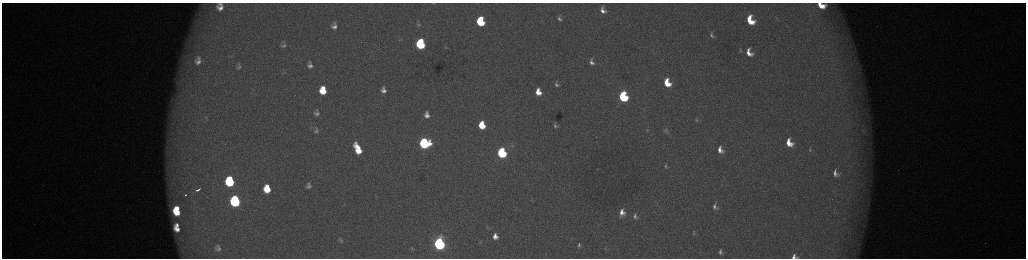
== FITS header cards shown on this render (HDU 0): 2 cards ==
NAXIS1  =                 2048 /fastest changing axis
NAXIS2  =                  512 /next to fastest changing axis

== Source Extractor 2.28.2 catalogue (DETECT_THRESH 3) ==
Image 2048 x 512 px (HDU 0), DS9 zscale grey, zoomed out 1/2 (1 PNG px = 2 x 2 image px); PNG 1028 x 260 px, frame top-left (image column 1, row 511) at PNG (2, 3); no overlay
Background 173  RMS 1.9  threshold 5.8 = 3 sigma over >= 5 px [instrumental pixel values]
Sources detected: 75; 4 cannot appear on this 1/2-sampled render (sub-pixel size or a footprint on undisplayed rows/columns) and are not listed; the other 71 listed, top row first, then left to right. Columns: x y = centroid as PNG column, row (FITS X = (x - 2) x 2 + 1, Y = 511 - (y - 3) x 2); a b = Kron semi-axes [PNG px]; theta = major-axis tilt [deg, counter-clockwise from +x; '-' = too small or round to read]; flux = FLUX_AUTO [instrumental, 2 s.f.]
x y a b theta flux
433 3 3 2 - 190
821 5 7 4 -24 6500
220 7 11 10 - 5100
603 10 8 6 -71 2900
559 18 9 6 -59 1800
750 20 9 6 -66 12000
480 22 7 6 - 23000
419 25 6 4 1 570
334 26 11 8 -90 3500
712 35 11 7 -58 1800
420 44 7 6 - 38000
187 45 4 2 - 530
283 46 9 5 13 1300
445 47 5 3 - 510
740 50 9 4 -79 830
749 53 10 7 -65 5000
197 60 17 13 88 8800
592 62 10 7 -69 2500
310 65 10 7 -79 2500
239 67 8 5 30 930
667 83 8 5 -67 10000
557 84 10 7 -71 2000
323 90 7 6 - 10000
383 90 6 5 - 2200
538 92 9 7 -75 6400
623 97 7 6 - 42000
317 110 5 5 - 640
317 114 9 6 -7 1700
427 115 7 5 -80 2500
696 120 7 3 80 580
482 125 6 5 - 12000
555 125 7 6 - 1500
316 130 8 6 -85 1200
647 130 5 4 - 590
666 131 8 7 - 1300
863 131 7 3 -56 670
424 143 7 7 - 59000
789 143 8 6 -61 6700
512 146 8 4 -14 890
358 149 11 5 -65 11000
720 150 8 6 -68 3300
810 150 7 3 -82 540
502 153 7 5 -73 52000
666 166 8 6 -83 1300
835 173 8 5 -75 2100
230 181 8 6 -82 37000
309 184 4 3 - 400
309 186 5 4 - 1100
200 189 2 1 - 780
267 189 8 7 - 12000
198 190 4 2 - 2100
186 195 2 1 - 550
235 201 8 6 -80 63000
715 206 9 6 -71 1900
177 208 4 3 - 4100
177 212 7 5 -38 10000
622 213 10 8 79 4400
635 216 9 7 -78 2100
177 225 4 3 - 1500
177 229 7 4 -42 3900
694 233 8 4 82 890
495 236 6 5 - 3200
340 240 6 4 -75 770
480 242 5 4 - 490
439 243 7 6 - 130000
579 245 4 3 - 760
605 247 7 2 64 250
218 248 8 6 -76 1700
412 248 7 4 -82 630
720 252 6 4 88 1200
794 256 6 5 - 2000
At the frame edge (FLAGS 8, measured only in part): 4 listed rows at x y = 433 3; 821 5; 220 7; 794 256
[4 sub-pixel or undisplayed-footprint detections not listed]